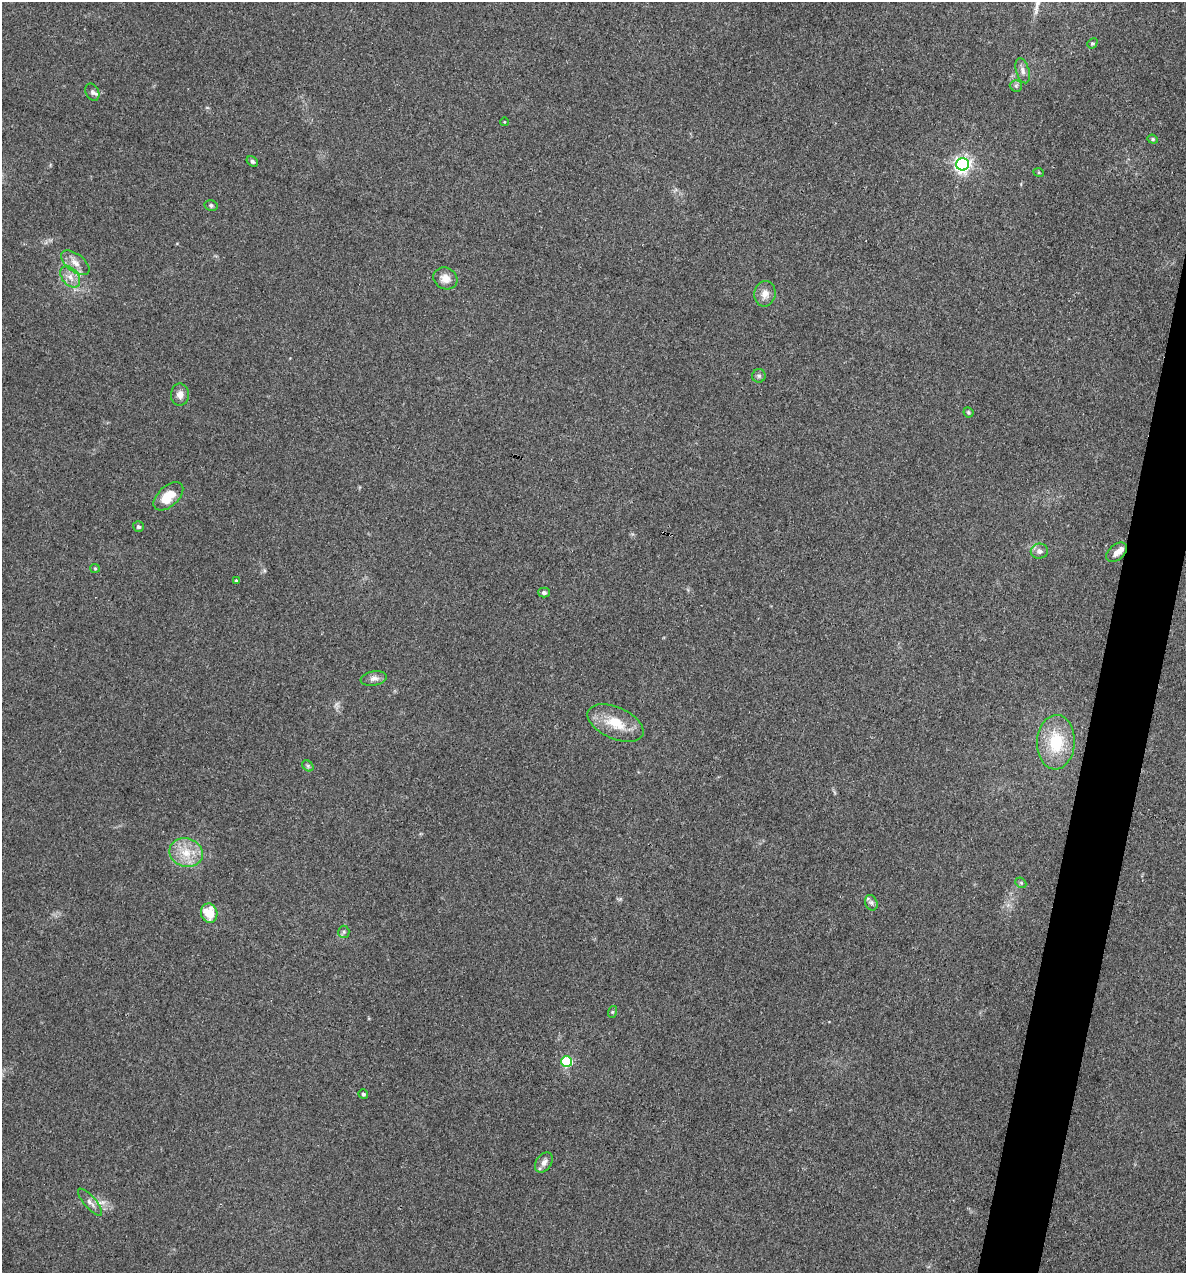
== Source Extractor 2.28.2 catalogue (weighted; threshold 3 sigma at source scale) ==
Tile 10 of 4 x 4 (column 2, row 3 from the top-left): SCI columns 1308-2491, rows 1272-2542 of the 5104 x 5085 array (HDU 1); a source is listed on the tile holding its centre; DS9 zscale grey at full resolution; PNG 1188 x 1275 px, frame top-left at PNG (2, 2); each listed source drawn as its Kron ellipse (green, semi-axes under 4 px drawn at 4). Shown black and unused: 4% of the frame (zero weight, under 3 of 4 exposures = <1% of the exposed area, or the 3 px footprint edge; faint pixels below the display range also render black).
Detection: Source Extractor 2.28.2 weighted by HDU 2 'WHT'; one run over the whole footprint, this tile lists its part. Background 0.25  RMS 0.0093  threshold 0.042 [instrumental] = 3 sigma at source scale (4.5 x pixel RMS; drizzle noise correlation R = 1.50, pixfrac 1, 0.05/0.05 arcsec/px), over >= 5 px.
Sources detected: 40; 2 inside a brighter listed object's ellipse — not listed separately; the other 38 listed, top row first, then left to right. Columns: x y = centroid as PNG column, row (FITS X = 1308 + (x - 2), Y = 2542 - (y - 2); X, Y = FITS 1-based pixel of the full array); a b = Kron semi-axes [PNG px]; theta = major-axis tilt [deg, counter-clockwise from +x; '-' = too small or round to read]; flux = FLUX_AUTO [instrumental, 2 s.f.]
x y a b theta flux
1092 43 5 4 - 1.3
1023 71 13 6 -74 4.3
1016 86 6 6 - 2.1
92 92 9 6 -64 2.9
504 122 4 3 - 0.7
1153 139 5 4 - 1.2
252 161 6 4 -34 2
962 164 6 6 - 330
1039 173 5 3 - 0.92
211 205 6 5 - 1.7
75 263 16 8 -37 8.3
70 277 12 8 -52 7.1
445 278 12 10 -28 8.4
765 294 13 10 81 7.8
759 376 7 6 - 2.4
180 395 11 9 89 5.8
968 412 5 4 - 1.4
168 496 18 10 42 20
138 527 6 5 - 2
1039 551 9 7 10 3.9
1116 552 12 7 40 6.1
95 568 5 4 - 1.1
236 580 4 4 - 0.94
544 593 6 5 - 2.2
374 678 13 7 9 4.5
616 723 30 16 -24 25
1056 742 27 19 87 41
308 766 6 5 - 1.6
186 853 17 14 -18 19
1021 883 6 4 -44 1.3
871 903 8 6 -68 2.9
209 913 10 8 -77 21
344 932 6 5 - 1.8
612 1012 6 4 71 1.1
567 1061 5 5 - 69
363 1094 5 4 - 2.1
544 1162 11 7 54 5.2
90 1202 17 6 -49 4.9